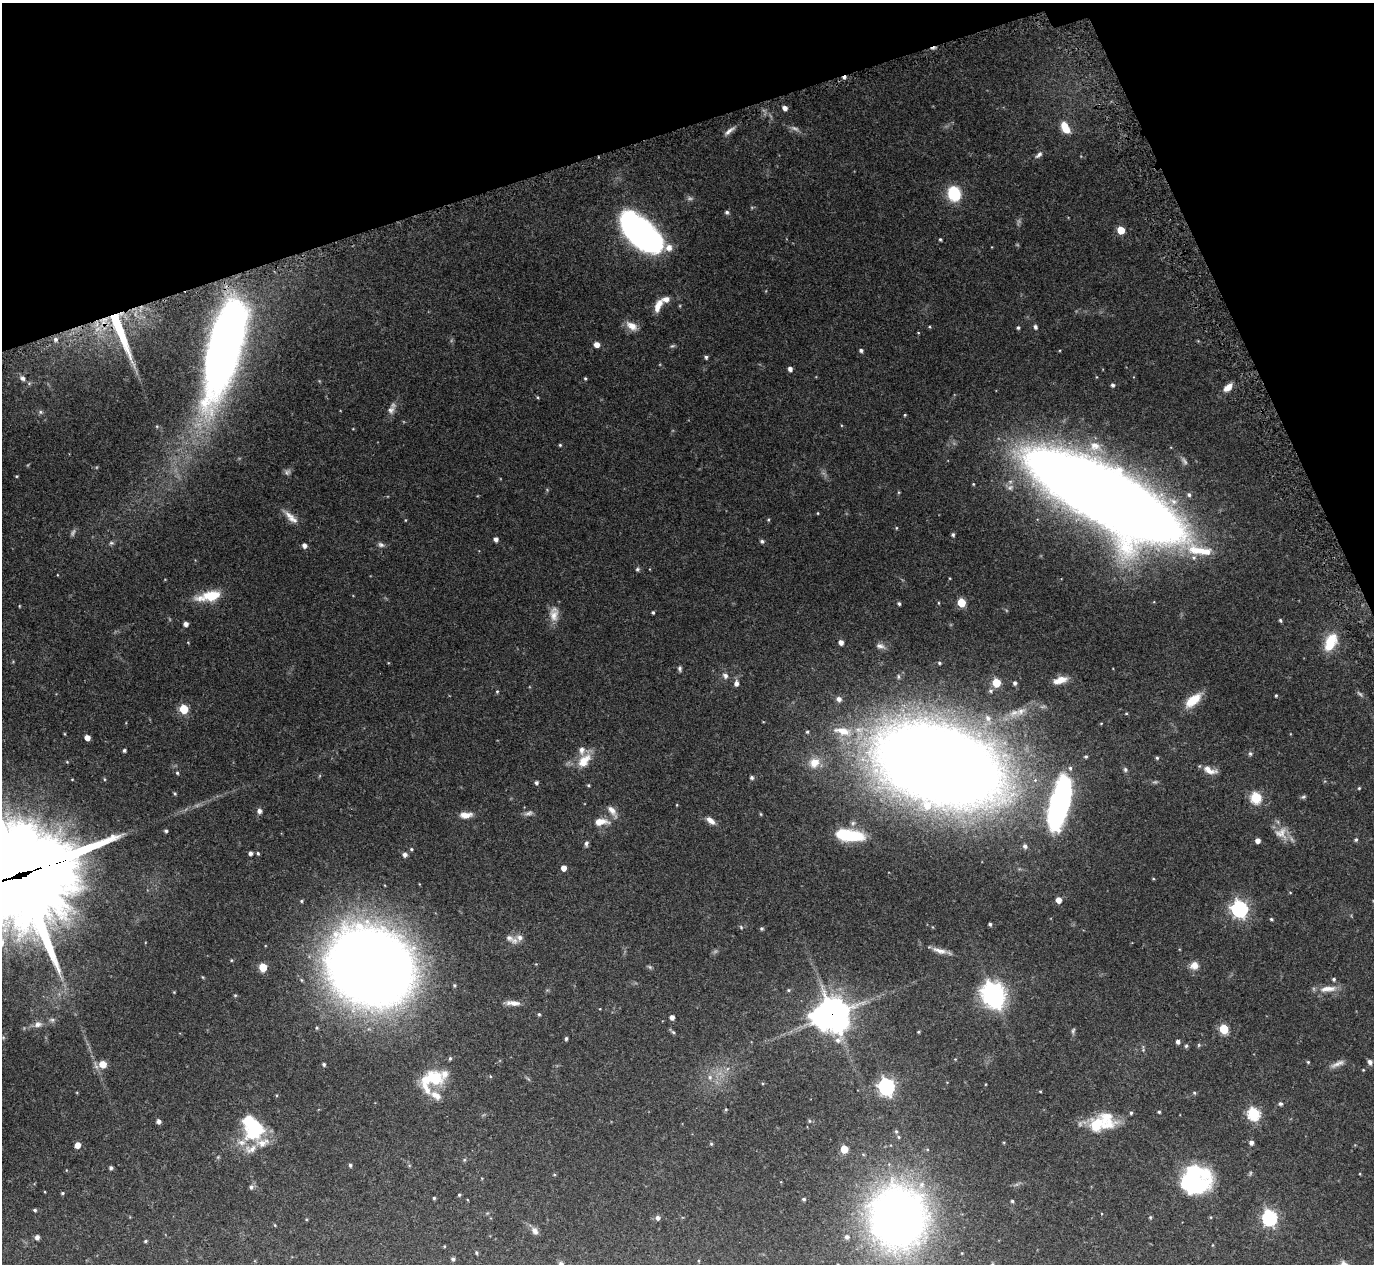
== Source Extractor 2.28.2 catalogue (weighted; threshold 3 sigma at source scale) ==
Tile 3 of 4 x 4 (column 3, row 1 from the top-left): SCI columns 2797-4168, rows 3971-5232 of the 5575 x 5551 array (HDU 1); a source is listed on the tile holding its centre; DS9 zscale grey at full resolution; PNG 1376 x 1266 px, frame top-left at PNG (2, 3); no overlay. Shown black and unused: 16% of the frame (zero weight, under 3 of 5 exposures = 4% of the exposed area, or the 3 px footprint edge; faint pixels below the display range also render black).
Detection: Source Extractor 2.28.2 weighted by HDU 2 'WHT'; one run over the whole footprint, this tile lists its part. Background 0.0876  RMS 0.0034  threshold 0.0154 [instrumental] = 3 sigma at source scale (4.5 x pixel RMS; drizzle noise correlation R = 1.50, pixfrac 1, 0.05/0.05 arcsec/px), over >= 5 px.
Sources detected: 246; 12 too faint to see at this stretch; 4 inside a brighter object's white glare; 3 cosmic-ray / hot-pixel residue — not listed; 13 inside a brighter listed object's ellipse — not listed separately; the other 214 listed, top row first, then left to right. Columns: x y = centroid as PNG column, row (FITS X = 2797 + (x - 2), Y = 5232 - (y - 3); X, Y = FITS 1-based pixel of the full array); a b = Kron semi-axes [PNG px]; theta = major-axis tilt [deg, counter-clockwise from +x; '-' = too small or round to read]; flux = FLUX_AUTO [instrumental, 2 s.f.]
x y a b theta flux
785 108 5 5 - 1.6
1065 127 13 7 -62 6.4
729 131 17 5 39 1.6
1039 155 12 6 46 1.2
954 194 13 11 -77 14
727 212 5 5 - 0.76
1121 230 5 5 - 8.1
641 235 31 21 -34 110
940 239 3 3 - 0.43
658 305 16 7 66 3.6
632 326 16 9 -35 3.2
1035 327 6 4 -74 0.81
1018 328 4 4 - 0.55
120 331 58 8 -68 19
55 339 6 5 - 0.91
597 344 5 5 - 2.4
225 346 97 28 75 260
672 346 7 5 15 0.56
861 350 4 4 - 0.79
706 357 5 4 - 0.64
790 369 5 4 - 1.5
22 378 8 6 -37 1.1
585 378 4 3 - 0.43
1113 385 5 4 - 0.79
1228 387 11 6 43 3.2
537 397 5 3 - 0.35
391 410 12 9 68 1.9
41 412 6 5 - 0.66
905 415 4 3 - 0.34
353 429 4 3 - 0.24
560 445 4 4 - 0.4
1095 446 20 15 -18 6.4
16 476 3 3 - 0.31
973 484 4 4 - 0.33
1189 495 6 5 - 0.86
1105 496 111 33 -29 1300
818 513 4 3 - 0.27
291 517 25 8 -42 3.2
405 520 4 3 - 0.26
768 520 5 4 - 0.36
896 528 4 4 - 0.34
953 535 4 4 - 0.64
496 539 5 4 - 1.4
762 541 5 5 - 0.75
111 543 7 5 0 0.66
304 545 5 5 - 1.4
381 545 9 6 -19 0.98
638 569 6 6 - 0.61
209 596 30 11 11 9.5
939 603 5 3 - 0.3
961 603 5 5 - 11
899 604 4 4 - 0.64
19 606 4 3 - 0.27
653 612 3 3 - 0.49
554 614 21 11 89 3.8
1280 620 5 4 - 0.53
186 624 4 4 - 1.6
841 642 5 4 - 1.8
1330 642 23 13 66 9.3
880 646 12 7 -14 1.5
939 663 4 3 - 0.48
680 668 7 4 -80 0.76
725 676 9 7 -45 1.3
1060 680 16 7 16 3.9
736 683 7 5 85 1.5
996 683 5 5 - 13
1015 683 4 4 - 0.76
497 691 5 4 - 0.42
991 691 6 5 - 0.57
1276 695 4 3 - 0.41
839 699 7 6 - 1.4
1193 700 21 10 41 7.1
184 709 5 5 - 15
1014 713 16 9 17 3
1126 714 4 3 - 0.3
988 718 9 8 - 1.6
843 731 31 13 -13 10
807 732 5 4 - 0.43
65 734 5 3 - 0.26
87 738 5 4 - 2.6
124 750 4 3 - 0.64
1250 754 6 5 - 0.58
1086 756 5 5 - 0.52
1157 758 5 4 - 0.52
584 760 25 13 56 6.1
814 763 15 12 33 5
939 765 68 39 -17 1400
1125 769 6 6 - 0.71
1209 770 17 8 -21 3.1
177 773 5 4 - 0.46
752 777 5 5 - 0.79
104 779 5 3 - 0.34
536 783 4 4 - 0.77
588 785 4 4 - 0.45
1359 788 4 4 - 0.36
175 794 5 4 - 0.41
1303 797 8 5 11 0.59
1256 798 6 6 - 30
1060 804 50 16 76 92
259 811 8 6 -89 1.1
612 811 18 8 -54 2.4
528 813 13 6 13 1.2
761 814 4 4 - 0.32
466 815 15 8 3 2.9
711 821 12 6 -37 2.2
601 822 19 9 4 4
853 823 8 7 - 1.1
166 831 4 4 - 0.63
1281 833 19 17 -35 4.4
849 835 26 10 -7 19
1356 840 5 5 - 0.62
1257 841 4 4 - 1.8
586 843 7 5 83 0.85
1025 846 6 5 - 1.1
411 849 4 4 - 0.49
250 853 4 4 - 1
258 853 6 4 -51 0.49
405 855 6 6 - 1.1
564 868 5 4 - 2.7
21 875 50 35 16 6900
1153 879 5 3 - 0.3
1290 892 5 3 - 0.23
1058 900 5 4 - 2.9
301 901 4 4 - 0.41
1239 909 7 6 - 110
1271 919 4 3 - 0.47
990 924 3 3 - 0.63
741 927 6 4 -47 0.44
761 929 4 4 - 0.56
519 938 11 9 0 2
939 951 20 6 -15 2.5
1194 965 11 11 - 2.6
263 967 5 5 - 11
371 967 61 52 -30 660
650 967 7 4 -32 0.52
1334 979 5 5 - 0.6
454 985 4 4 - 0.49
1328 989 26 9 6 4.1
788 990 5 4 - 0.44
174 992 3 3 - 0.25
992 992 8 7 - 180
235 995 4 4 - 0.36
513 1003 18 6 -5 2.5
539 1014 4 4 - 0.47
832 1014 13 12 - 590
672 1017 4 4 - 1.6
52 1020 9 5 -13 0.85
38 1024 11 8 14 1.9
317 1028 5 4 - 0.42
1224 1029 5 5 - 18
1073 1031 8 4 74 0.6
673 1032 6 4 -18 0.53
918 1032 4 3 - 0.37
566 1039 4 3 - 0.64
1178 1041 4 4 - 1.1
1199 1045 5 5 - 0.43
1186 1046 5 4 - 0.55
1143 1049 11 4 -90 0.68
450 1058 5 4 - 0.55
955 1059 4 4 - 0.26
1308 1062 4 4 - 0.41
1370 1062 7 6 - 1.1
103 1064 8 8 - 4.1
324 1064 4 4 - 0.58
1337 1064 20 6 23 2
1363 1070 3 3 - 0.27
490 1076 5 3 - 0.27
710 1077 7 6 - 1.1
434 1078 23 17 -30 12
985 1084 3 2 - 0.24
886 1087 7 6 - 120
1040 1091 5 3 - 0.27
1194 1093 5 4 - 0.44
1281 1104 5 5 - 0.65
726 1109 5 4 - 0.38
1159 1112 4 3 - 0.45
1131 1113 4 4 - 0.51
1253 1114 6 6 - 43
158 1121 5 5 - 1.1
1096 1125 20 15 71 9.1
255 1128 17 14 72 29
896 1131 6 4 -74 0.6
899 1137 5 4 - 0.46
263 1143 22 13 6 5.1
1251 1143 5 5 - 1.2
711 1144 4 4 - 0.47
77 1145 5 5 - 2.8
844 1149 5 5 - 8.1
218 1157 5 5 - 0.39
464 1160 5 4 - 0.45
350 1165 5 4 - 0.62
111 1168 4 4 - 0.8
554 1175 5 3 - 0.33
1196 1181 30 28 8 42
251 1187 6 6 - 0.93
62 1193 4 4 - 0.43
459 1195 4 4 - 0.43
434 1198 3 3 - 0.49
804 1199 4 4 - 0.61
1012 1201 4 4 - 0.56
35 1210 4 4 - 0.49
898 1217 68 61 -87 180
1150 1217 4 4 - 0.4
658 1218 5 5 - 1.2
1270 1218 7 6 - 79
306 1219 4 3 - 0.29
275 1225 4 4 - 0.29
535 1231 10 7 -59 1.7
37 1237 5 4 - 1.3
145 1241 4 3 - 0.44
444 1246 4 3 - 0.26
476 1253 5 4 - 0.48
453 1259 4 4 - 0.76
561 1264 6 6 - 1.2
Overlapping masked pixels (flux is a lower limit): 5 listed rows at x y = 120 331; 225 346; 1105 496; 21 875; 832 1014
Isophote crosses this tile's border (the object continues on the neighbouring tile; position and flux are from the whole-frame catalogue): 2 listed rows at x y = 21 875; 561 1264